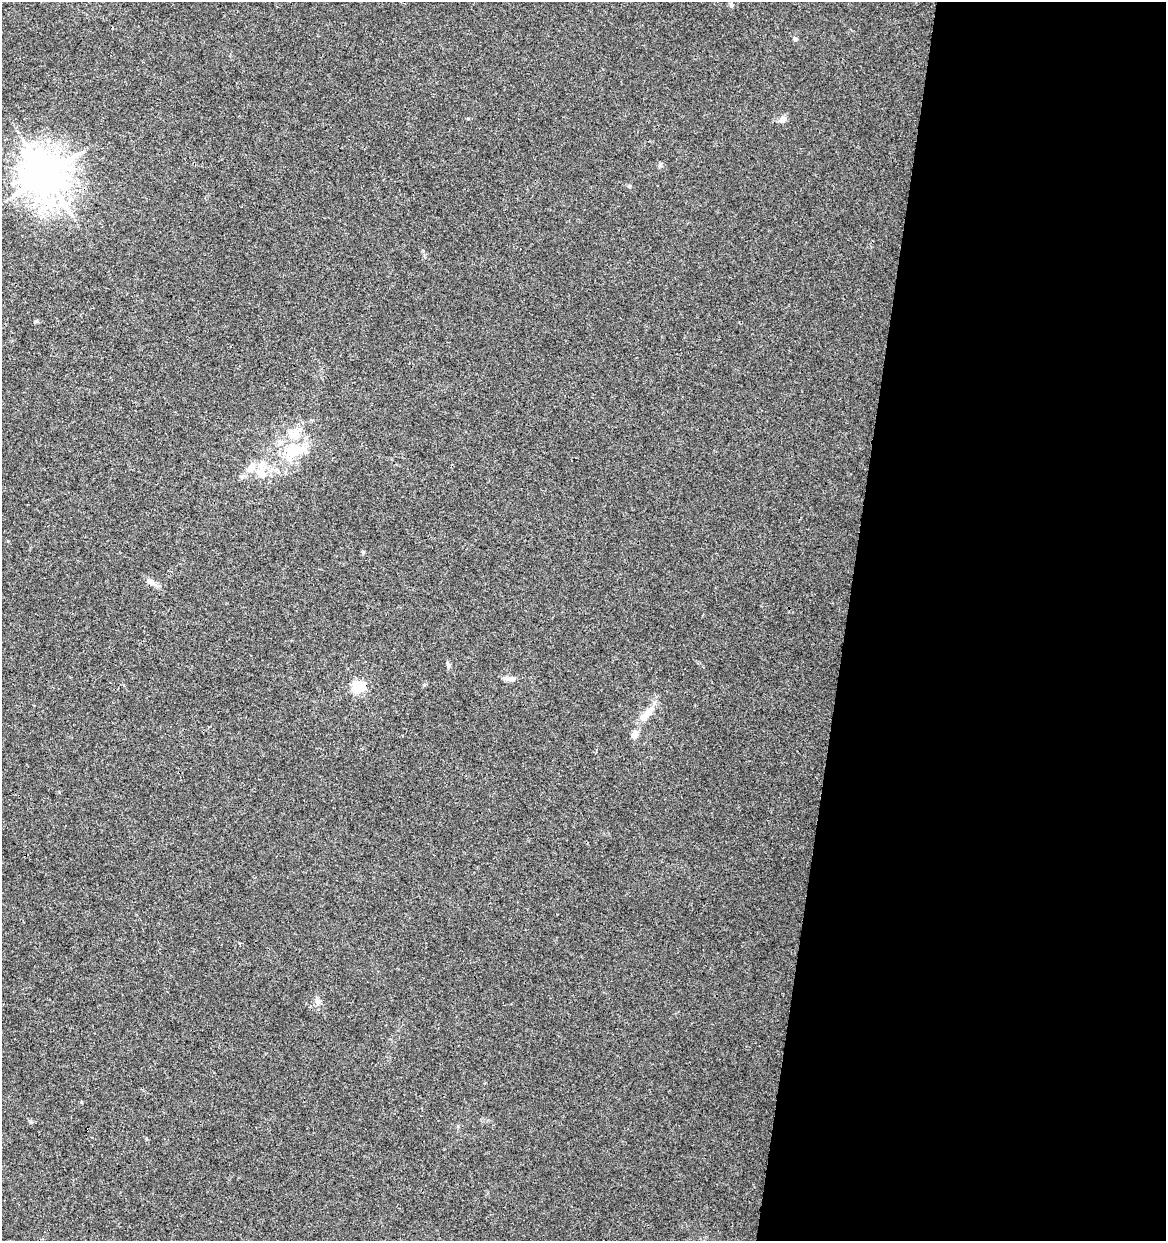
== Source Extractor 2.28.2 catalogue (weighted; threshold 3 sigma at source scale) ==
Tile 12 of 4 x 4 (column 4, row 3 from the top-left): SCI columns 3713-4876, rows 1245-2483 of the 5159 x 4962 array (HDU 1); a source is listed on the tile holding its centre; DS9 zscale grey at full resolution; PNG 1168 x 1243 px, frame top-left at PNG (2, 2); no overlay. Shown black and unused: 27% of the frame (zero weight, under 3 of 4 exposures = <1% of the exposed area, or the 3 px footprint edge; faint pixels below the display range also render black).
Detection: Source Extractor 2.28.2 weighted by HDU 2 'WHT'; one run over the whole footprint, this tile lists its part. Background 0.00577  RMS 0.0027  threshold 0.0121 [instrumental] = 3 sigma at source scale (4.5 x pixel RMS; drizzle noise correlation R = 1.50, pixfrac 1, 0.0396/0.0396 arcsec/px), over >= 5 px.
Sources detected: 20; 5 inside a brighter listed object's ellipse — not listed separately; the other 15 listed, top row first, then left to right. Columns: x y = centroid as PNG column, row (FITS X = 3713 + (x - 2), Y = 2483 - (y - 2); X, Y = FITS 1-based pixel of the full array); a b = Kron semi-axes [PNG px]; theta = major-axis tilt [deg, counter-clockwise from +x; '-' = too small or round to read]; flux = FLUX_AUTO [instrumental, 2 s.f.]
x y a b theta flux
731 5 6 6 - 0.54
795 39 6 5 - 0.52
783 119 11 7 36 1.2
660 165 7 4 -72 0.43
46 175 14 12 -46 810
629 186 5 4 - 0.36
292 449 22 20 -21 10
261 474 18 9 -51 3
363 552 6 4 -46 0.32
150 582 11 7 -29 1.5
448 665 9 5 -61 0.59
509 679 17 6 -3 1.4
359 686 6 6 - 33
649 712 18 9 46 3
634 734 11 7 71 1.8
Unlisted compact peaks at least as high as the median listed source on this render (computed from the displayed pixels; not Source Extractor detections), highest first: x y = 36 321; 31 1122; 318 1002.